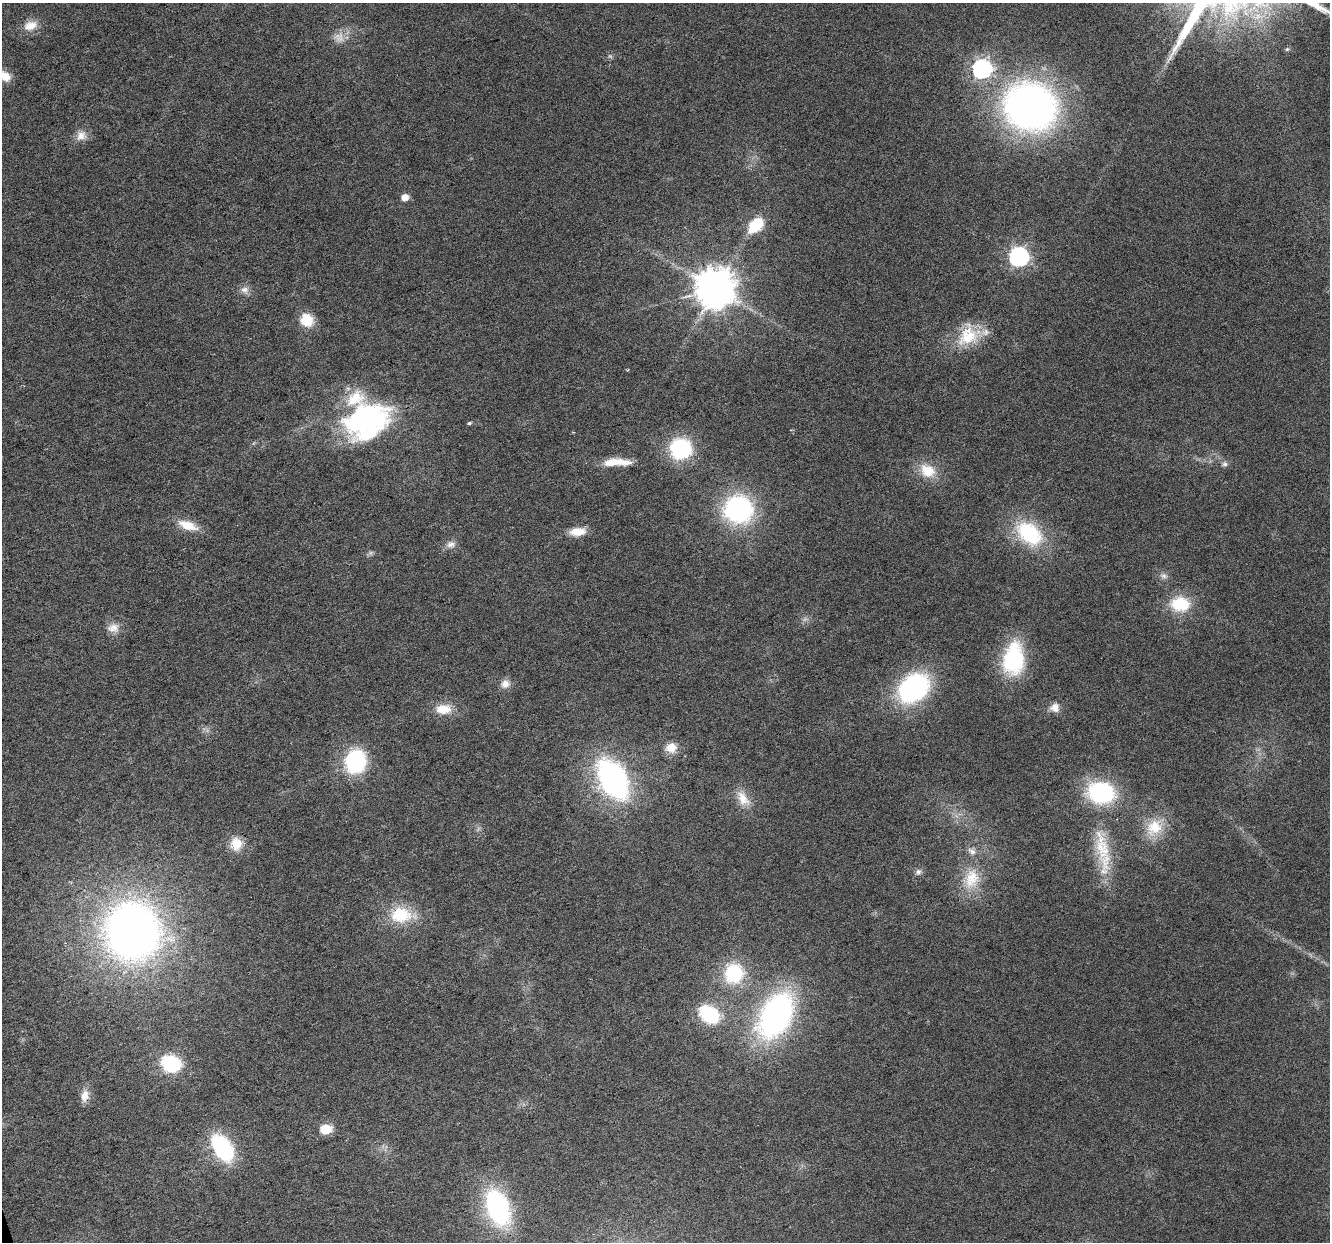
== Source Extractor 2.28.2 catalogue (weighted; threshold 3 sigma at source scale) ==
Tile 7 of 4 x 4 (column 3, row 2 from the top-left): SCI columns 2661-3988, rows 2591-3830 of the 5317 x 5130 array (HDU 1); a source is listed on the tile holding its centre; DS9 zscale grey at full resolution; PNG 1332 x 1244 px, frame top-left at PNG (2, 3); no overlay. Shown black and unused: <1% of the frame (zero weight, under 3 of 6 exposures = <1% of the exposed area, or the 3 px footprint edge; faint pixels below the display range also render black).
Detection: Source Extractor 2.28.2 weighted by HDU 2 'WHT'; one run over the whole footprint, this tile lists its part. Background 0.0256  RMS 0.0026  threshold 0.0107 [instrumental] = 3 sigma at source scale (4.09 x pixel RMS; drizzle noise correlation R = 1.36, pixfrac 0.8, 0.0396/0.0396 arcsec/px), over >= 5 px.
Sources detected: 61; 3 too faint to see at this stretch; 1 inside a brighter object's white glare — not listed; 4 inside a brighter listed object's ellipse — not listed separately; the other 53 listed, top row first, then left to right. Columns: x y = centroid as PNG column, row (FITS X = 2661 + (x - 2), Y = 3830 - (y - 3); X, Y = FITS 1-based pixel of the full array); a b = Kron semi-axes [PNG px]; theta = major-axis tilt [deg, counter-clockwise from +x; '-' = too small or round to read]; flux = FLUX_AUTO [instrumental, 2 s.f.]
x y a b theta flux
30 25 20 12 17 3.3
1287 49 6 6 - 0.43
982 68 8 7 - 92
5 76 15 10 -33 3.2
1030 107 41 36 -16 150
81 135 14 14 - 2.4
405 197 6 5 - 2.9
755 225 13 8 47 13
1019 256 8 7 - 110
716 288 11 11 - 770
245 290 12 10 -29 1.6
307 320 16 14 -43 5.4
968 336 33 25 44 10
366 419 56 35 18 49
469 423 5 4 - 0.42
681 449 15 15 - 29
612 462 40 9 4 4.5
1225 464 8 7 - 0.84
928 471 22 16 -31 6.1
739 509 24 23 - 43
188 525 27 11 -18 4.9
577 532 19 9 6 3.9
1029 533 32 21 -40 21
451 544 13 10 3 1.6
370 553 6 6 - 0.57
1164 576 11 7 -22 1.1
1180 604 23 17 -3 10
113 628 16 12 13 2.6
1013 659 34 21 84 22
505 684 12 11 - 2
913 688 34 25 40 38
1055 707 13 12 - 2
444 709 21 13 1 4.8
671 748 14 12 1 3.2
356 761 19 16 70 27
613 779 38 24 -60 62
1101 793 25 19 -8 29
743 798 24 13 -58 4.2
1154 827 26 22 50 7.6
236 844 17 15 84 4.6
1102 846 56 20 -81 13
918 872 10 8 41 0.96
971 879 32 22 74 9.1
401 915 30 22 -3 11
133 931 47 44 -76 180
734 973 23 21 74 15
709 1014 22 16 -33 16
776 1015 37 23 61 88
171 1064 13 11 -16 23
85 1096 15 10 78 2.6
326 1129 6 6 - 16
222 1148 21 12 -57 33
498 1207 30 18 -69 44
Isophote crosses this tile's border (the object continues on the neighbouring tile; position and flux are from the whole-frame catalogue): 1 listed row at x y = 5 76